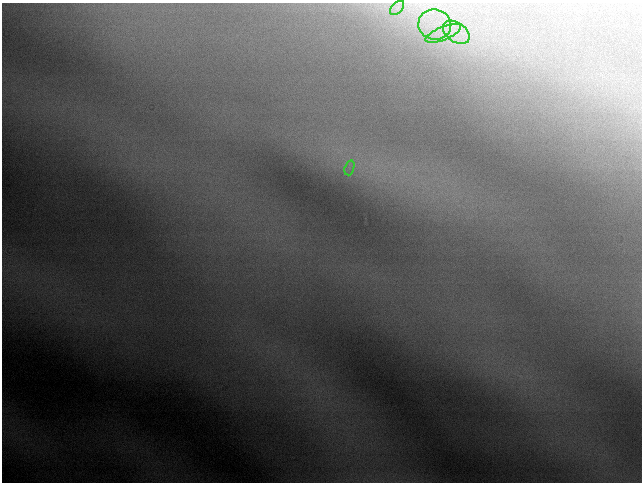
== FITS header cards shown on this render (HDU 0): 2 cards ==
NAXIS1  =                  640 / length of data axis 1
NAXIS2  =                  480 / length of data axis 2

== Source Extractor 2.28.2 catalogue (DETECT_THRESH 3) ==
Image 640 x 480 px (HDU 0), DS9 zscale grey, 1 PNG px = 1 image px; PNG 644 x 484 px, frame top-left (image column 1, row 480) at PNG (2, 3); each listed source drawn as its Kron ellipse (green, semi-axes under 4 px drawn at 4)
Background 179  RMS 1.8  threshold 5.46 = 3 sigma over >= 5 px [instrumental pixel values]
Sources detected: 5; all 5 listed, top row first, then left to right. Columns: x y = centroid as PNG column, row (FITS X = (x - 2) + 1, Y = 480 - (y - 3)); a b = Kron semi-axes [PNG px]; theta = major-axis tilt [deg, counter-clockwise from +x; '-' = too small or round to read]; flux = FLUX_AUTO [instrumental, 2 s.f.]
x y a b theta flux
397 8 9 5 45 510
435 24 16 15 - 3500
456 32 15 9 -36 2000
443 33 19 6 22 1700
349 168 8 4 72 490